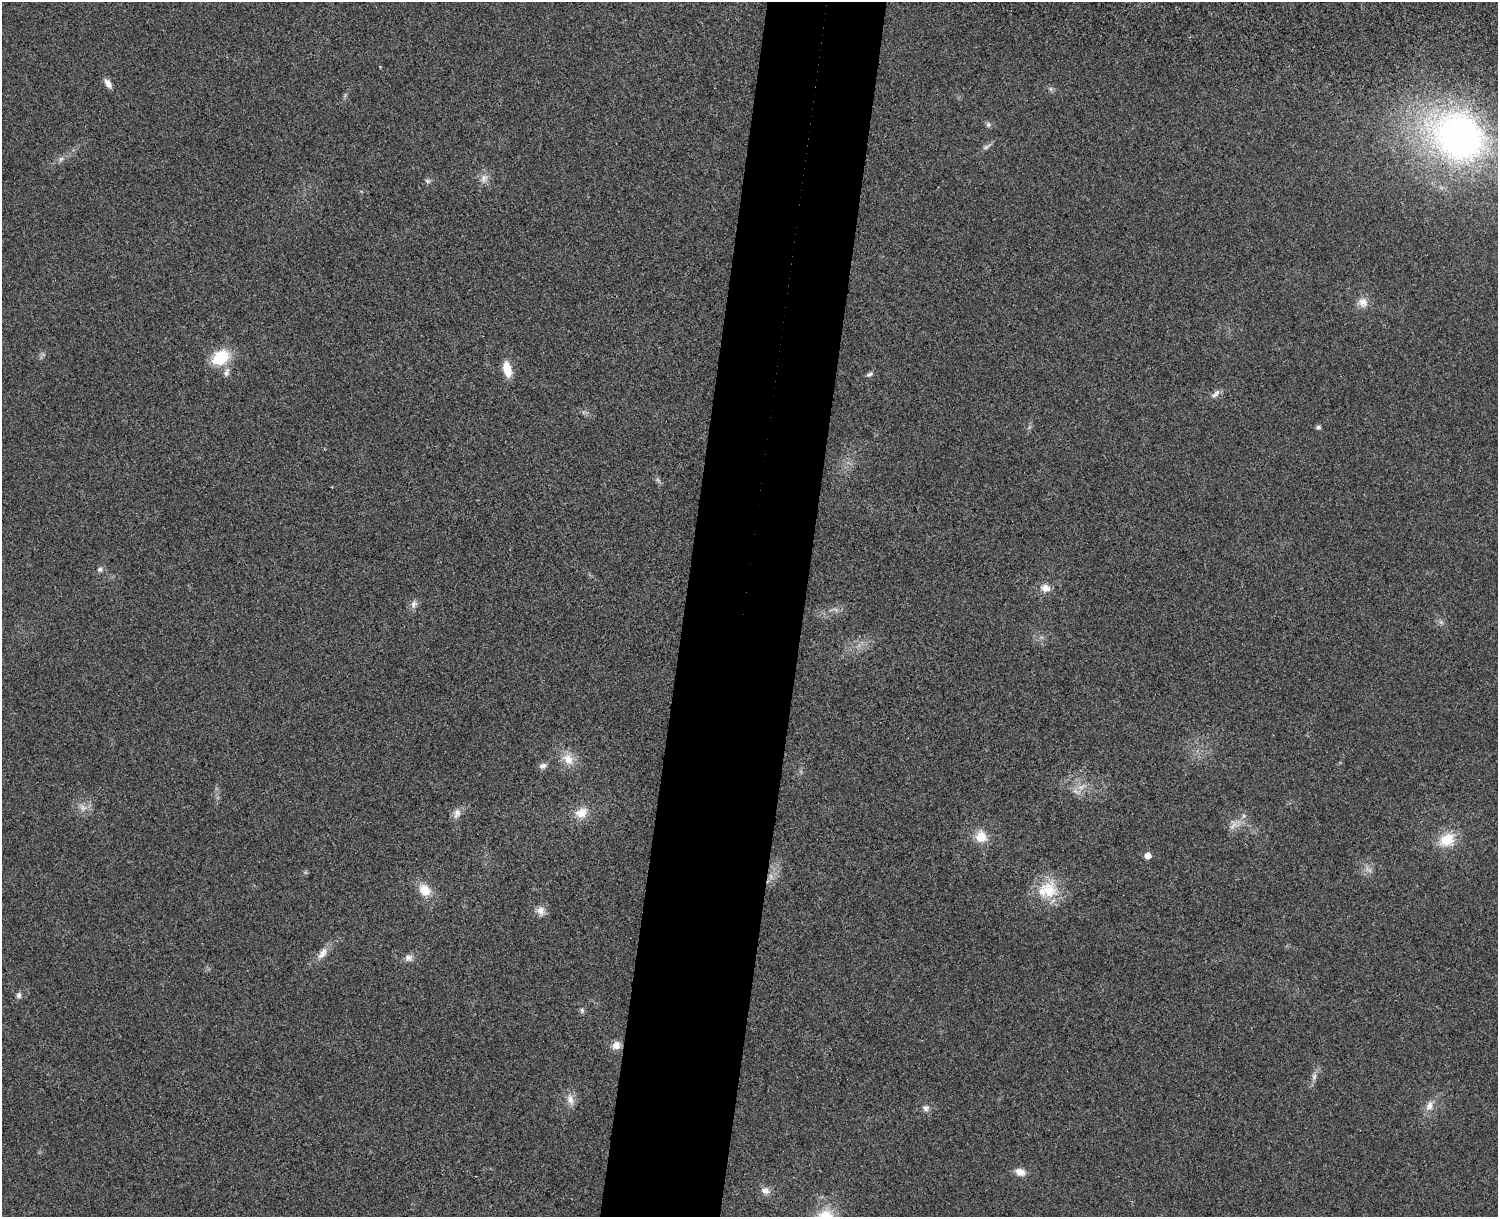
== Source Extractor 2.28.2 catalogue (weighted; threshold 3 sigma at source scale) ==
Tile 8 of 3 x 4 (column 2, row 3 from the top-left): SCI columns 1671-3166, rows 1233-2447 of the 4954 x 4892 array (HDU 1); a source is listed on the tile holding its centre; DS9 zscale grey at full resolution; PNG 1500 x 1219 px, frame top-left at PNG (2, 2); no overlay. Shown black and unused: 8% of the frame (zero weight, under 3 of 4 exposures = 6% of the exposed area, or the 3 px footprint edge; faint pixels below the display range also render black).
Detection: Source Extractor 2.28.2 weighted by HDU 2 'WHT'; one run over the whole footprint, this tile lists its part. Background 0.0219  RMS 0.0062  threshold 0.0281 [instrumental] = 3 sigma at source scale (4.5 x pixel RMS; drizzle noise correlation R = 1.50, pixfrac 1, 0.05/0.05 arcsec/px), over >= 5 px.
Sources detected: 43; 1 inside a brighter object's white glare — not listed; the other 42 listed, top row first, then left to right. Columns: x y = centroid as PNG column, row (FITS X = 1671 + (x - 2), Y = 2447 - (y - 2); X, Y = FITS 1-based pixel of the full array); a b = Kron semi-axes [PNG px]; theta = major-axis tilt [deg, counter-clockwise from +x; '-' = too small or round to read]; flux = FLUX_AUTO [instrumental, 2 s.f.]
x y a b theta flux
108 83 12 6 -57 3.3
1051 89 7 4 -71 1.1
988 125 7 6 - 1.3
1461 141 53 38 -21 250
987 147 12 4 35 1.8
61 159 8 5 45 1.6
484 178 11 9 62 3.7
427 181 7 5 -21 1.3
1363 302 14 12 -69 5.4
220 357 17 12 32 24
507 369 14 7 -77 14
226 372 13 6 70 2.7
870 374 9 5 15 1.4
1216 394 14 5 41 2.5
1318 427 5 5 - 1.5
100 569 7 5 15 1.5
1045 588 11 9 -11 4.9
413 604 10 7 78 2.6
568 759 16 12 -42 7.9
543 766 9 7 34 2.4
1081 787 7 4 17 1.9
83 808 9 6 -72 2.5
457 813 14 9 70 3.8
581 813 16 12 23 8.5
1233 826 13 3 45 2
981 837 12 12 - 10
1447 839 20 15 24 14
1148 856 5 5 - 5.1
425 890 15 11 -51 9.6
1047 890 30 22 1 21
540 911 12 9 -77 4.1
322 953 18 8 54 5
408 958 11 8 21 2.8
19 995 8 6 90 1.8
582 1010 7 5 -70 1.2
616 1045 11 10 - 4.3
1314 1077 9 6 64 2.2
570 1099 13 9 -78 4.6
1429 1106 14 9 71 4.6
926 1108 9 8 - 2.5
1020 1172 12 9 -20 4.9
765 1191 10 8 -36 3.8